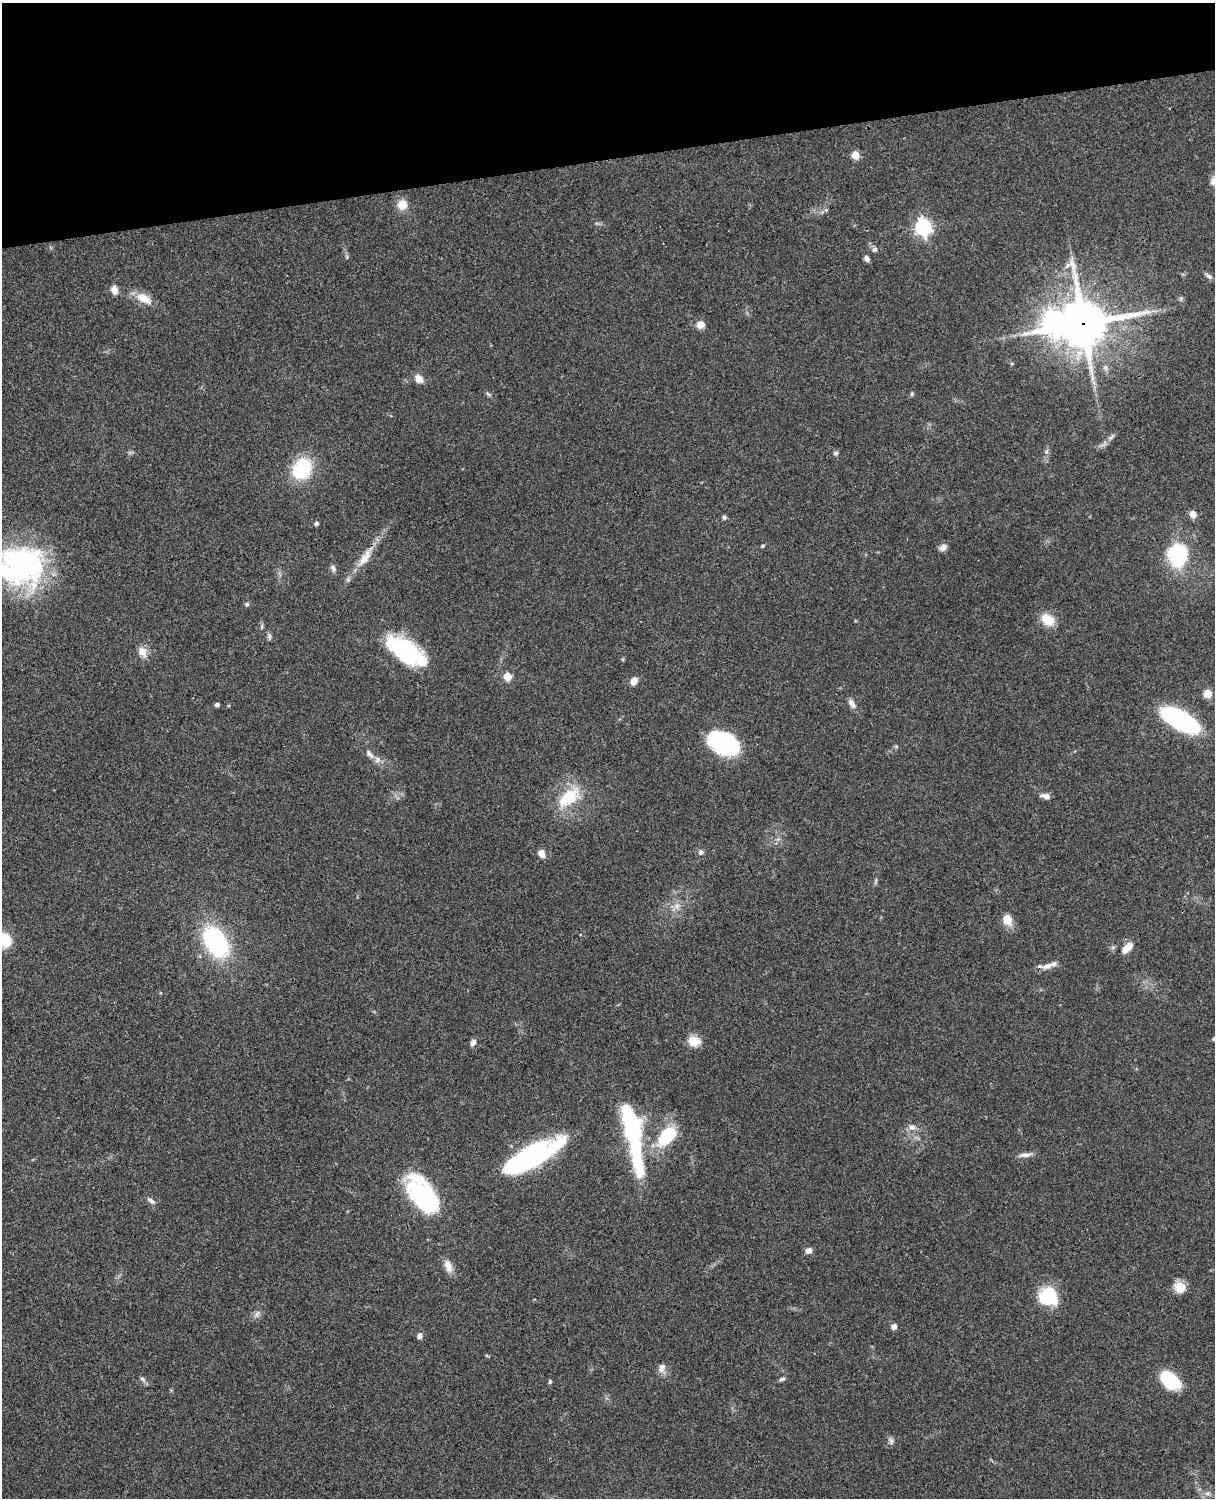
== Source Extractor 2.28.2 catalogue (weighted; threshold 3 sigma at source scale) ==
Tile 3 of 4 x 3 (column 3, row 1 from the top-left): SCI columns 2545-3757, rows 3267-4762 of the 5087 x 4925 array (HDU 1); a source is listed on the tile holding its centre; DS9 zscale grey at full resolution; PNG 1217 x 1500 px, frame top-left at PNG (2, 3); no overlay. Shown black and unused: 10% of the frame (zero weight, under 3 of 4 exposures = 6% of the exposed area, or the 3 px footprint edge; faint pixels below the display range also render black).
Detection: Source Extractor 2.28.2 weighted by HDU 2 'WHT'; one run over the whole footprint, this tile lists its part. Background 0.0863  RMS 0.0061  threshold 0.0276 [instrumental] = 3 sigma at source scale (4.5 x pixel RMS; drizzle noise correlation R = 1.50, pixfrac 1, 0.05/0.05 arcsec/px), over >= 5 px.
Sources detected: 84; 3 inside a brighter object's white glare — not listed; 6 inside a brighter listed object's ellipse — not listed separately; the other 75 listed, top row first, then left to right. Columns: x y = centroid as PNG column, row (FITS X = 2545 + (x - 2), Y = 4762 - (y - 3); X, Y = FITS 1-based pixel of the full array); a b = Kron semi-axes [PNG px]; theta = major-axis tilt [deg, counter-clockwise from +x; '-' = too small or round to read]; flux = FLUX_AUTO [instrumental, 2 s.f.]
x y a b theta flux
855 155 5 5 - 15
402 205 12 11 - 7.4
923 227 7 7 - 180
875 250 7 6 - 1.7
867 259 7 5 -63 2.1
1209 276 11 5 -37 1.8
114 290 11 8 -76 3.8
144 298 21 10 -32 9.2
1053 322 11 10 - 350
1083 324 17 16 - 2300
700 325 8 8 - 5
419 379 11 8 -48 5
488 394 7 5 -27 1.2
912 394 5 4 - 0.94
1111 437 12 4 40 1.9
1047 451 6 4 71 1.1
835 453 6 5 - 1.2
302 469 18 15 53 42
1193 514 8 7 - 4.3
724 517 6 6 - 1.2
316 523 4 4 - 1.7
763 546 5 4 - 0.79
943 548 10 8 33 2.9
1178 556 18 15 -85 60
365 558 27 10 54 9.2
21 565 52 41 3 120
333 568 9 6 -65 1.8
247 604 6 4 46 0.91
1048 619 17 11 -34 11
269 636 8 5 -82 1.5
405 651 40 17 -33 69
142 652 14 11 -58 5.4
623 659 6 4 72 0.67
507 676 5 5 - 15
634 681 8 6 43 4.6
1208 693 5 5 - 22
852 704 13 6 -59 3.3
217 705 4 4 - 1.9
1180 720 37 15 -30 79
724 743 31 18 -27 68
369 754 15 6 -50 3.1
1046 796 12 6 -14 3
569 797 36 18 41 23
701 852 7 7 - 1.8
541 854 10 8 -64 4
677 906 9 8 - 3.3
1007 919 13 10 -76 7.9
5 940 14 11 -72 17
216 942 21 13 -59 96
1127 948 12 6 45 8.6
1047 966 16 8 19 4.8
1214 1039 5 5 - 0.96
694 1041 14 11 -15 9.1
473 1043 8 7 - 2.5
912 1127 9 8 - 3.3
632 1130 32 21 -86 48
666 1136 19 11 45 39
1025 1155 16 6 5 3.2
530 1156 54 21 32 65
419 1193 29 22 -32 43
151 1201 13 5 -34 2
809 1251 7 6 - 3.7
448 1266 18 9 -69 5.5
1180 1287 12 11 - 8.8
1048 1297 20 18 -6 28
257 1314 10 7 64 2.4
894 1327 6 6 - 2.8
420 1336 7 6 - 2.4
662 1368 13 9 64 3.5
142 1379 8 5 -29 1.4
782 1379 10 4 20 1.2
1170 1380 20 13 -41 28
550 1382 6 5 - 0.96
891 1441 9 6 -83 1.8
1207 1493 8 6 1 2.1
Overlapping masked pixels (flux is a lower limit): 2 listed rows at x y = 1083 324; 1047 966
Isophote crosses this tile's border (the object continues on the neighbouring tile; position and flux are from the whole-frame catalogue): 3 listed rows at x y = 21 565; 5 940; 1214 1039